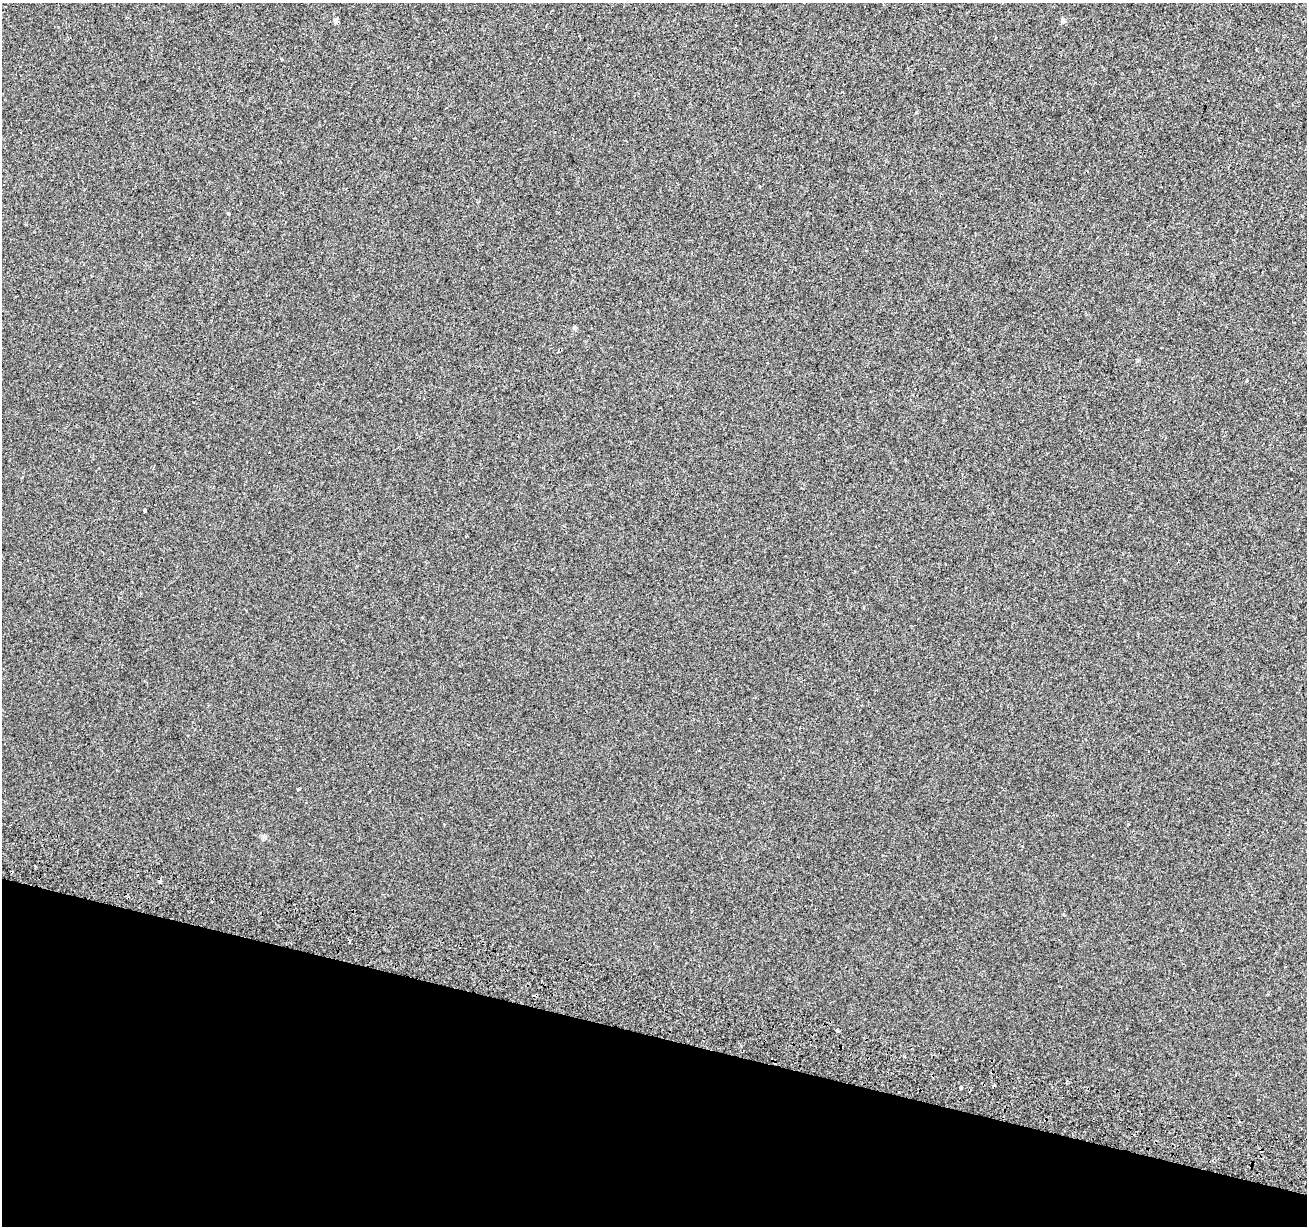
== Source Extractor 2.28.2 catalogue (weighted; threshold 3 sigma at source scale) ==
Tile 15 of 4 x 4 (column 3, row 4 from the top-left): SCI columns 2630-3934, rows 277-1500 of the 5264 x 5510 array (HDU 1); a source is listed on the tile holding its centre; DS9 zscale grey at full resolution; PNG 1309 x 1228 px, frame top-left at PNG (2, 3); no overlay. Shown black and unused: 16% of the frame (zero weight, under 2 of 3 exposures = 3% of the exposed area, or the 3 px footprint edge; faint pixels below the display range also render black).
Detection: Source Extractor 2.28.2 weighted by HDU 2 'WHT'; one run over the whole footprint, this tile lists its part. Background 1.88e-04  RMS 0.0038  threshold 0.0173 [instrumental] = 3 sigma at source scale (4.5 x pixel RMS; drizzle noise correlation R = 1.50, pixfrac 1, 0.0396/0.0396 arcsec/px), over >= 5 px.
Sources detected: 9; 3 cosmic-ray / hot-pixel residue — not listed; the other 6 listed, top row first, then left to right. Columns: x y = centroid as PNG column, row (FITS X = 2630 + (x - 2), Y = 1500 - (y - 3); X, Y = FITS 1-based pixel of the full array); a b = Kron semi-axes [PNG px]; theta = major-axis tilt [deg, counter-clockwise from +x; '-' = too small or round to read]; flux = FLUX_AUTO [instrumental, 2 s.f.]
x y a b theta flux
336 21 8 4 -38 1.1
574 328 6 5 - 0.61
1246 381 3 3 - 1.4
144 510 4 3 - 1.2
161 881 4 3 - 16
961 1087 4 3 - 2.4
Overlapping masked pixels (flux is a lower limit): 1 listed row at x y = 161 881